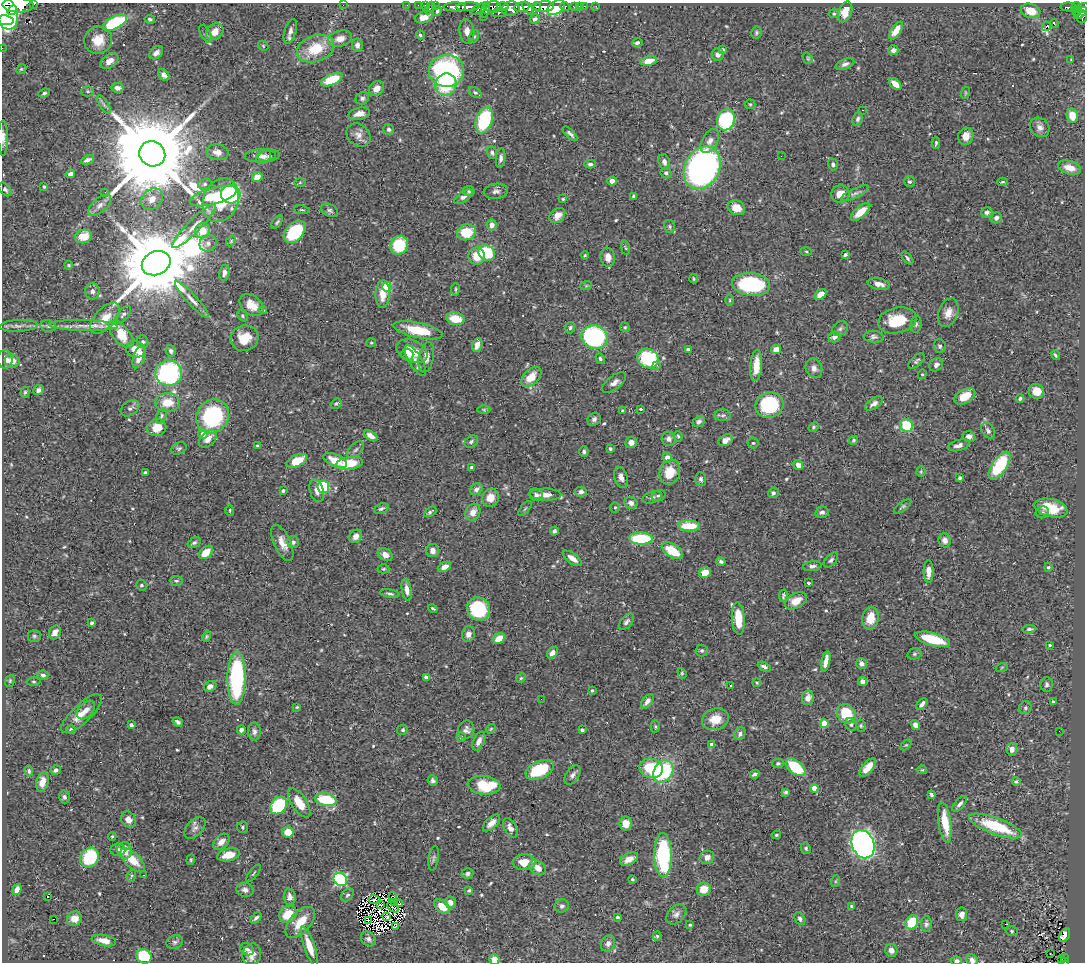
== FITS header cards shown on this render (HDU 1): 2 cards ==
NAXIS1  =                 1083
NAXIS2  =                  960

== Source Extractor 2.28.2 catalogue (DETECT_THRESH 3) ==
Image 1083 x 960 px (HDU 1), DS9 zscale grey, 1 PNG px = 1 image px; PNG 1087 x 964 px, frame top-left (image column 1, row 960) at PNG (2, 3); each listed source drawn as its Kron ellipse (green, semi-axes under 4 px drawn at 4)
Background 0.699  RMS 0.022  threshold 0.0651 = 3 sigma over >= 5 px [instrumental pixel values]
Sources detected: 576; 7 with non-positive FLUX_AUTO (blend fragments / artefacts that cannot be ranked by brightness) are neither listed nor drawn; of the other 569, the 500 brightest by FLUX_AUTO listed and drawn (69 fainter detections omitted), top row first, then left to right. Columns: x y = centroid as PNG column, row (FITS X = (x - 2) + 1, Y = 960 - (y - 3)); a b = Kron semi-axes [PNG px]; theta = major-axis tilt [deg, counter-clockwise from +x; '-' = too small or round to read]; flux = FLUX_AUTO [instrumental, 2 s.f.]
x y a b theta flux
34 4 3 2 - 81
18 5 16 7 -2 2900
343 5 2 2 - 74
407 5 2 2 - 4.6
418 5 2 2 - 6.7
425 5 2 2 - 11
436 5 3 3 - 27
503 6 5 3 - 310
536 6 4 3 - 400
574 6 4 3 - 36
579 6 3 2 - 5.4
584 6 2 2 - 8.8
596 6 2 2 - 6.4
455 7 11 4 -1 1200
468 7 12 4 2 950
493 7 8 5 1 350
522 7 7 5 9 1400
544 7 10 5 4 1400
556 7 9 6 34 340
565 7 5 3 - 94
1069 7 8 4 -1 100
1076 7 5 3 - 120
430 8 7 3 63 52
479 8 10 4 27 490
528 8 7 4 -50 890
1083 8 6 4 43 210
511 9 9 7 12 990
12 10 5 4 - 680
486 10 8 3 78 360
437 11 5 4 - 2.8
1030 11 10 7 -18 23
1077 11 5 4 - 51
845 12 11 6 71 17
6 13 17 11 -69 5700
499 13 7 4 5 180
1080 13 7 3 43 270
834 14 5 4 - 2
424 17 9 5 20 16
483 17 2 2 - 6.1
1082 17 6 5 - 250
150 19 5 4 - 2.1
535 19 5 4 - 4.5
6 20 7 5 -10 1800
115 23 13 6 27 120
1054 23 4 2 - 2.2
1046 26 5 4 - 64
896 30 10 5 55 18
290 31 13 6 73 7.2
467 31 12 7 -84 10
215 32 9 7 43 13
756 32 6 5 - 2.4
206 34 10 5 -61 3.2
420 35 4 4 - 2.4
474 37 7 4 62 2.6
340 39 12 7 15 13
98 40 14 13 - 24
637 43 5 4 - 3.7
357 45 6 5 - 7.9
263 46 5 4 - 1.6
2 48 2 2 - 5.3
315 49 19 13 20 48
722 50 4 3 - 3.4
893 50 5 5 - 6.1
156 53 8 5 39 7.4
718 55 6 6 - 6
808 58 6 4 -70 1.8
1071 59 3 2 - 1.9
110 61 10 6 39 11
648 61 8 4 10 17
845 64 10 5 23 4.9
21 69 5 4 - 2
446 71 17 16 - 250
164 75 6 5 - 8.3
332 79 11 5 24 49
446 84 11 10 - 75
895 84 7 4 -43 13
118 88 6 5 - 6.3
376 89 8 6 41 13
87 91 6 5 - 2.7
475 92 7 4 -35 2.5
44 93 6 4 20 2.8
965 93 6 3 72 1.7
362 98 7 6 - 4.2
750 104 5 5 - 1.8
104 105 10 4 -57 3.9
863 110 3 2 - 2.3
359 114 11 6 12 10
1072 116 7 5 -79 19
858 119 7 5 67 4
484 120 13 8 71 120
726 120 11 8 72 140
1040 127 10 9 - 8.1
389 129 5 5 - 3.3
570 134 9 3 -43 4.2
358 135 13 10 -43 10
966 136 9 7 68 14
3 138 17 5 -89 7.7
710 141 13 7 61 9
936 143 6 3 88 2.4
217 152 11 8 -10 9.6
492 153 6 4 -72 3.2
152 154 13 12 - 35000
260 156 16 7 2 8.7
264 156 8 7 - 4.9
269 156 11 5 9 3.4
781 156 2 2 - 2.2
501 158 10 4 82 4.5
88 160 7 3 25 4.3
664 162 8 5 -74 6
590 164 6 4 1 3.3
833 164 6 5 - 3
702 168 22 17 63 500
1070 168 12 6 -17 14
666 173 6 5 - 3.6
70 174 5 4 - 4.4
257 177 5 5 - 15
612 181 4 4 - 8.9
300 182 6 4 1 1.8
909 182 5 5 - 3.2
1003 182 5 4 - 2.2
205 184 7 5 16 3
44 187 3 3 - 2.1
5 189 8 5 -49 3.6
469 191 5 5 - 2.2
496 191 12 7 7 6.2
105 192 2 2 - 13
855 193 15 5 25 5.7
231 194 10 9 - 160
840 194 9 8 - 21
213 196 24 8 16 51
634 196 4 3 - 2.3
463 197 11 5 34 6
152 199 12 9 44 16
563 199 4 4 - 1.6
221 200 22 17 68 56
100 205 14 7 43 7.8
736 208 9 7 -23 21
302 210 8 3 -9 1.8
330 210 9 6 -26 3.7
861 212 12 5 41 21
987 212 5 5 - 4.7
557 215 9 6 40 14
996 218 6 5 - 5.1
277 222 7 3 50 2.4
492 225 5 5 - 11
194 226 30 6 45 19
670 226 6 5 - 2.6
202 231 8 7 - 20
295 232 13 8 45 93
466 232 10 8 16 44
83 236 8 6 15 18
231 241 6 3 47 1.7
208 243 8 8 - 6.7
399 245 10 8 60 70
625 248 7 3 -80 1.9
806 251 5 3 - 1.6
486 253 9 7 -34 73
585 255 4 4 - 1.6
845 255 4 3 - 3
477 256 8 8 - 26
608 257 9 7 -81 14
907 258 7 4 -50 3
156 263 15 11 24 22000
69 265 4 3 - 1.7
224 273 8 5 83 5.8
694 279 4 3 - 1.8
751 284 19 11 -6 130
879 284 11 5 -11 8.5
586 286 6 3 19 1.8
387 287 5 4 - 78
455 289 6 3 82 1.8
92 291 8 7 - 4.9
383 294 13 7 88 21
820 294 7 4 35 12
192 300 24 5 -47 12
730 300 6 3 89 1.8
252 305 13 9 -39 18
263 310 4 4 - 1.8
948 313 15 9 70 14
123 314 10 5 50 3.8
242 316 6 4 -44 2.3
105 318 19 10 47 26
455 319 9 6 -10 34
897 320 19 12 13 50
916 324 8 5 81 3.7
18 326 19 6 3 8.3
48 326 8 5 -13 3.7
83 326 34 5 -1 18
625 327 5 4 - 2
570 328 6 5 - 3.1
840 329 8 6 39 4
418 330 25 7 -12 51
121 334 16 8 -49 36
595 337 13 11 -19 280
834 337 6 5 - 7.9
874 337 10 6 -5 4.4
245 338 14 12 19 28
143 342 6 5 - 3.9
371 343 5 4 - 1.6
477 345 7 5 71 9.3
940 346 7 6 - 4
136 349 10 8 -20 18
688 349 4 3 - 2.4
776 349 5 4 - 17
171 351 6 5 - 3.5
412 351 16 10 -24 31
407 355 6 6 - 5.9
1055 355 5 3 - 2.2
139 357 12 5 70 17
426 357 15 7 79 12
648 358 11 9 -28 130
5 359 9 7 -83 8.1
600 359 5 4 - 2.8
12 361 7 6 - 14
415 361 17 6 -59 9.8
916 361 10 5 42 3.6
657 365 3 2 - 3.1
756 365 16 6 85 21
936 365 7 6 - 5.6
814 368 10 8 -68 7.6
169 373 13 12 - 210
922 374 5 4 - 1.9
531 377 12 7 44 23
614 382 14 6 38 7.8
38 390 5 5 - 4.9
1036 391 8 7 - 14
25 392 5 4 - 2
965 396 11 7 28 24
1020 398 4 4 - 2.2
167 402 12 9 4 26
874 403 10 5 32 6.2
336 404 6 5 - 2.6
769 405 14 12 20 96
130 408 10 7 34 5.2
640 409 3 3 - 2.6
484 410 6 4 -1 2.2
623 411 4 4 - 2.7
723 415 8 6 2 3.5
161 416 8 5 69 3
213 416 17 16 - 140
594 419 7 6 - 4.2
699 422 6 5 - 4.7
907 426 7 6 - 54
813 427 5 4 - 1.8
157 428 9 8 - 23
988 431 8 6 -55 4.9
203 434 5 4 - 12
370 436 7 4 -30 9.1
678 436 5 4 - 2.1
969 436 6 5 - 7.3
208 439 10 7 43 13
669 439 7 7 - 5.6
726 440 8 5 31 7.2
854 440 5 4 - 2.2
471 442 7 5 38 3.6
631 442 6 5 - 8.2
753 443 5 5 - 2.3
959 445 11 5 15 7
257 446 3 3 - 2.7
179 448 8 5 25 3.1
610 449 3 3 - 3.2
356 450 10 6 45 4.2
584 451 5 4 - 2.8
667 458 5 5 - 11
335 460 12 6 -24 29
297 461 11 5 25 32
349 463 13 6 10 40
798 465 5 4 - 9.3
1000 466 16 7 55 92
472 468 4 3 - 3.4
145 472 3 3 - 1.8
670 472 13 10 71 27
921 472 5 4 - 1.8
621 477 11 6 -74 7.5
960 478 4 3 - 2.6
701 479 6 5 - 3.5
323 487 6 6 - 77
476 489 7 5 40 6.8
283 491 3 3 - 2.8
317 491 12 6 -72 7.8
581 492 5 5 - 5.2
773 493 6 5 - 2.8
536 495 7 6 - 4.9
545 495 16 6 -1 11
659 496 7 5 19 3.1
652 497 10 6 18 4.5
490 498 9 8 - 17
631 503 7 6 - 5.9
615 507 5 5 - 2
903 507 10 4 36 3
1051 508 17 9 -14 34
381 509 8 5 22 3.4
525 509 9 3 50 1.8
230 510 5 4 - 1.8
430 512 7 3 32 2.5
473 512 9 7 64 12
822 512 6 5 - 4.4
1042 512 7 6 - 3.5
689 526 11 5 -2 45
554 531 4 4 - 4.1
356 536 7 6 - 10
641 539 11 6 -1 92
945 540 7 6 - 8.2
293 542 6 5 - 4.2
194 543 7 4 31 3.1
282 543 19 8 -66 15
433 551 7 6 - 8.3
672 551 11 6 -32 39
206 552 8 5 42 21
385 555 8 6 -32 9.8
572 558 11 5 -37 11
831 560 9 5 48 4
721 561 5 4 - 2.9
812 566 9 5 8 5
444 567 7 4 23 11
1048 567 4 4 - 2.2
384 569 6 4 1 1.9
929 571 11 5 90 12
705 572 6 5 - 17
176 581 6 5 - 2.6
808 583 3 3 - 2.6
141 585 5 5 - 2.7
407 590 11 5 -81 9.5
390 594 9 3 -10 3.1
783 596 6 3 79 2.9
796 601 12 7 29 18
433 608 5 3 - 2.2
479 609 12 11 - 110
871 618 11 8 80 24
738 619 16 6 -86 41
626 622 10 5 48 4.7
91 623 4 3 - 3
1029 629 7 4 5 2.6
55 632 7 5 59 8.1
468 634 8 6 74 7.5
34 636 7 5 0 2.7
206 637 5 4 - 2.2
499 639 6 5 - 22
933 639 18 6 -15 58
1050 645 3 3 - 2.4
702 650 6 6 - 3
552 653 6 4 48 9.1
914 654 7 5 16 2.6
826 661 10 4 79 12
861 664 6 5 - 6.4
764 667 7 4 -27 4.6
1002 667 6 4 19 1.9
682 673 5 4 - 1.9
43 675 5 5 - 4.7
237 678 26 9 89 200
426 678 4 3 - 8
521 678 5 4 - 1.8
10 681 6 4 71 1.9
862 681 4 4 - 7.2
33 682 7 3 -1 1.8
757 683 4 4 - 1.7
1047 684 7 6 - 3.4
730 685 3 2 - 2.4
210 686 6 5 - 7.9
592 690 3 3 - 1.9
808 698 7 6 - 11
541 699 2 2 - 1.7
647 701 8 5 52 6
1053 702 4 3 - 2.9
922 704 7 3 46 5.9
297 707 3 3 - 1.7
1025 708 7 6 - 3.2
86 710 11 7 46 9.7
81 714 26 9 43 22
846 714 10 9 - 48
715 719 14 10 16 26
178 722 5 4 - 3.6
824 724 4 4 - 39
851 724 6 5 - 3.1
131 725 4 3 - 6.8
916 725 5 4 - 9.9
861 726 6 5 - 2.3
655 727 6 4 -88 2.3
491 729 5 4 - 1.6
71 730 5 4 - 2.8
241 730 4 4 - 5.5
403 730 5 5 - 2.7
466 730 9 8 - 6.5
582 730 4 3 - 4.2
1059 731 2 2 - 2.8
254 732 9 6 -89 5.3
740 734 6 5 - 5.8
461 737 5 4 - 2.6
479 741 10 5 64 8.7
711 744 4 3 - 4
906 745 6 4 43 1.7
1012 749 6 5 - 9
778 763 6 4 11 2.6
795 767 11 6 -39 61
651 768 12 9 -15 62
868 768 11 5 50 17
56 770 5 4 - 4.3
540 770 15 8 25 70
922 770 5 4 - 1.7
29 771 5 4 - 2.8
663 771 12 9 56 120
755 774 5 3 - 3.6
572 775 11 6 56 6.2
433 780 5 5 - 3.4
1016 781 4 3 - 2.8
42 782 10 6 75 15
484 785 16 9 -7 61
814 788 4 4 - 24
786 792 4 3 - 2.5
931 794 4 3 - 3.3
64 797 6 5 - 3.6
326 800 11 6 -13 76
299 803 17 7 -57 25
960 804 9 5 49 5.7
278 805 10 7 47 96
128 819 8 7 - 10
945 822 20 6 -82 36
491 823 11 5 42 11
626 823 7 6 - 18
995 826 28 8 -20 81
242 827 5 5 - 2.7
195 828 13 8 47 7.3
510 828 10 6 -61 8.4
288 832 6 5 - 20
776 835 4 3 - 1.9
112 836 4 4 - 2.5
221 842 10 6 42 10
863 844 14 11 -69 690
806 848 6 5 - 2.4
118 850 7 6 - 4.6
125 850 8 7 - 20
229 855 11 6 13 19
663 855 22 8 -89 140
89 857 10 9 - 80
707 857 7 6 - 6.9
434 858 12 5 82 3.6
629 859 9 5 29 15
133 860 15 7 -44 25
191 860 5 4 - 2
524 862 11 8 2 25
538 868 9 6 -37 14
253 873 10 3 52 2
467 874 6 5 - 3.1
144 875 3 2 - 2.2
131 876 6 4 71 2
340 879 7 6 - 200
632 879 4 4 - 2
836 881 6 4 71 1.8
704 889 7 6 - 22
17 890 6 4 70 8.6
245 890 8 7 - 6.7
469 890 3 3 - 1.9
347 895 7 5 49 3.2
48 896 3 3 - 3.5
393 896 4 2 - 2.2
290 897 8 6 -84 7.2
375 900 6 2 -9 4.1
450 902 6 5 - 8.8
394 903 3 2 - 2.2
400 903 4 2 - 3.1
381 905 4 2 - 1.8
562 906 7 6 - 4.4
851 906 4 3 - 1.9
393 907 6 2 -42 2.4
442 907 9 5 -42 24
288 914 9 7 45 30
676 914 12 8 45 6.8
962 914 7 5 83 8.4
387 917 3 2 - 2.3
618 917 3 3 - 2.3
256 918 6 4 45 3.7
53 919 3 2 - 100
75 919 7 7 - 14
800 919 7 5 -60 4.3
368 921 3 3 - 2.2
300 922 19 10 48 28
912 922 7 6 - 40
926 924 8 5 -90 3.7
1006 924 4 2 - 12
690 925 4 4 - 2
395 927 3 2 - 3.9
1012 931 6 5 - 2.2
1065 935 7 5 62 5.1
657 936 4 4 - 2
368 939 8 6 -48 4.6
104 940 12 5 -11 12
175 942 8 6 18 3.9
608 943 8 7 - 5.3
309 946 20 5 -71 22
247 949 7 5 -28 3.9
891 950 6 6 - 6.3
252 954 11 9 77 14
1050 954 3 2 - 2.4
144 956 8 7 - 69
1064 957 3 2 - 16
494 959 5 5 - 15
972 960 6 5 - 6
1062 960 4 3 - 22
956 961 5 4 - 4.8
1064 962 3 2 - 19
At the frame edge (FLAGS 8, measured only in part): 11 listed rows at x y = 34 4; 18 5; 1083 8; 6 13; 6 20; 2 48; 3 138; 494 959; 972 960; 956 961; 1064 962
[69 fainter detections neither listed nor drawn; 7 non-positive-flux detections neither listed nor drawn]